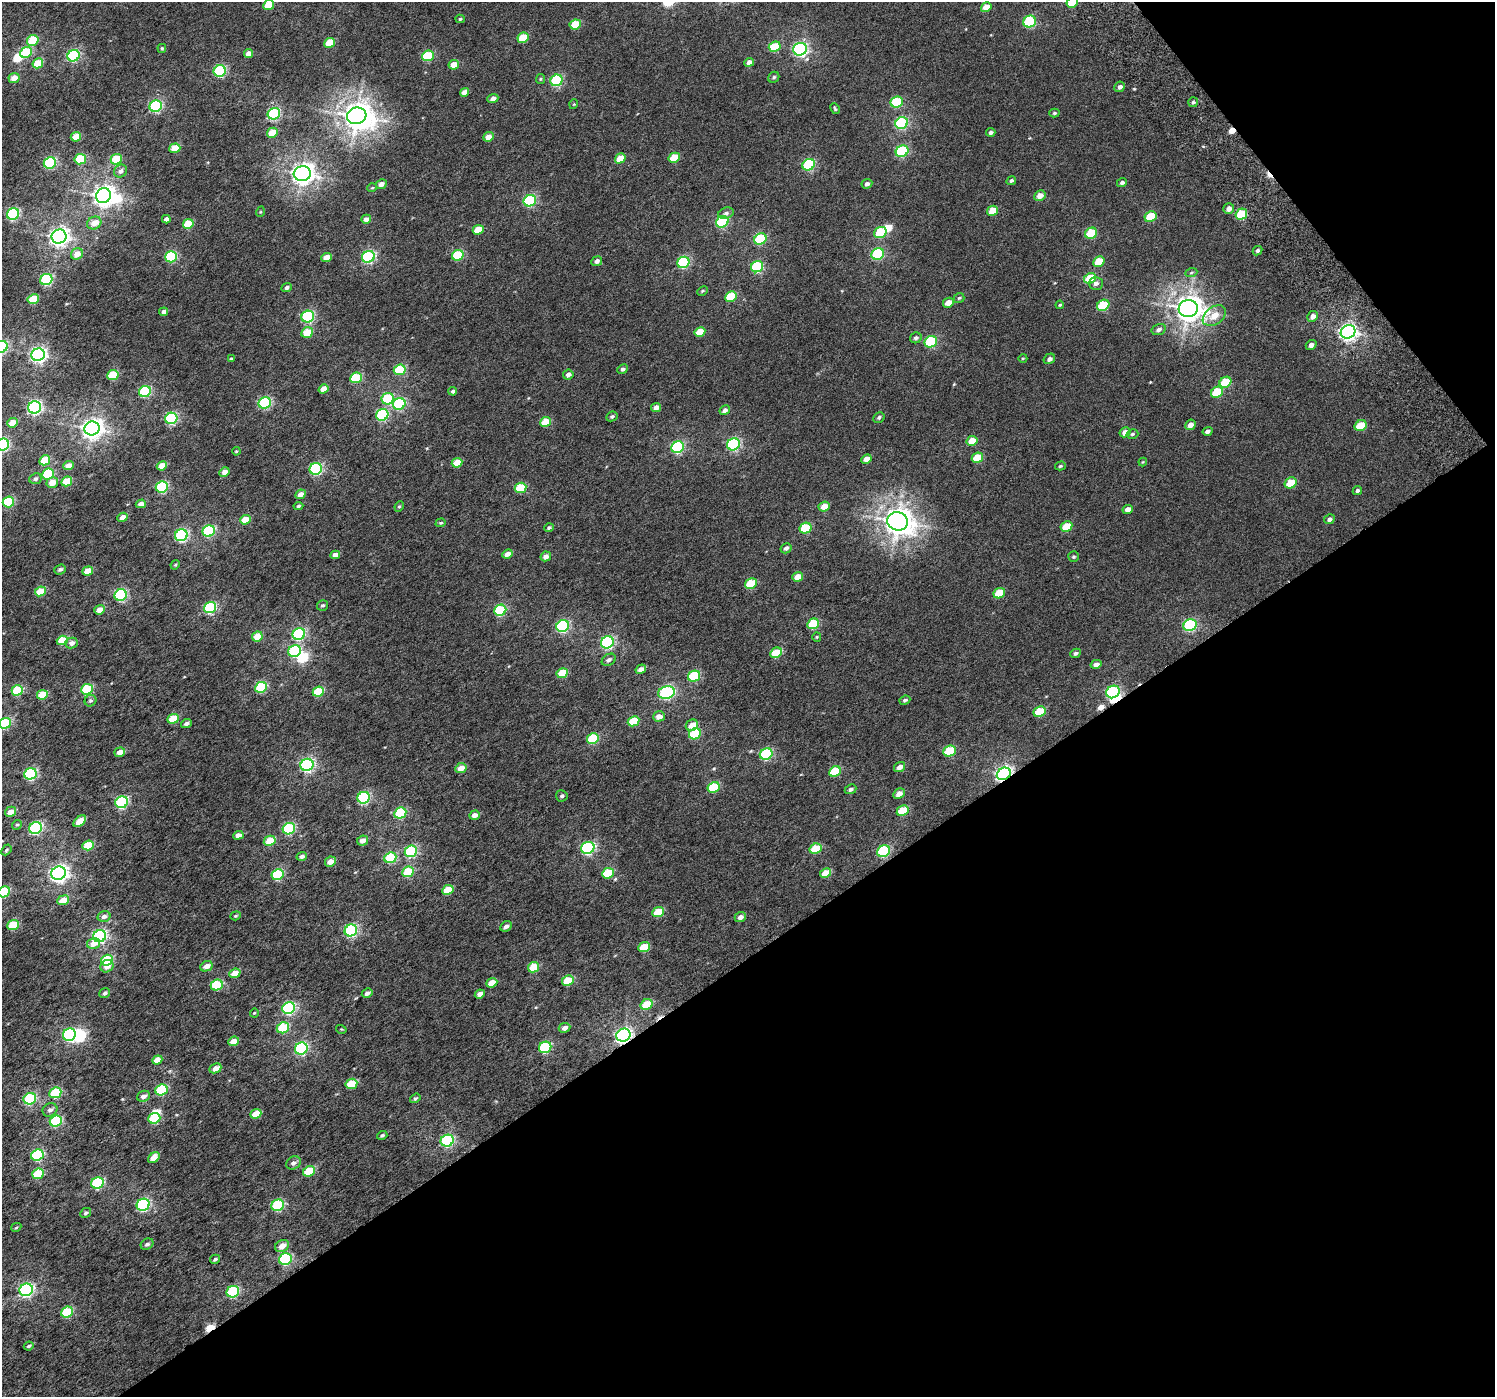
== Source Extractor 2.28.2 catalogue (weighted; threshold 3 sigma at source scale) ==
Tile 12 of 4 x 4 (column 4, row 3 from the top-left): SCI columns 4532-6024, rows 1630-3024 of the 6072 x 5984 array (HDU 1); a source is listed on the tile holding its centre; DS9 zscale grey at full resolution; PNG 1497 x 1399 px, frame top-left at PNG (2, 2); each listed source drawn as its Kron ellipse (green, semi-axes under 4 px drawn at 4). Shown black and unused: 36% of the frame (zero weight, under 3 of 6 exposures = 3% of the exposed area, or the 3 px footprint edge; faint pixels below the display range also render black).
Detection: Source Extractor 2.28.2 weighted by HDU 2 'WHT'; one run over the whole footprint, this tile lists its part. Background 0.00398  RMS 0.0032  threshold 0.013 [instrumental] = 3 sigma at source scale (4.09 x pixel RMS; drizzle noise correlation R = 1.36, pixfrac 0.8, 0.0396/0.0396 arcsec/px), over >= 5 px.
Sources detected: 356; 8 inside a brighter object's white glare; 6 cosmic-ray / hot-pixel residue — neither listed nor drawn; the other 342 listed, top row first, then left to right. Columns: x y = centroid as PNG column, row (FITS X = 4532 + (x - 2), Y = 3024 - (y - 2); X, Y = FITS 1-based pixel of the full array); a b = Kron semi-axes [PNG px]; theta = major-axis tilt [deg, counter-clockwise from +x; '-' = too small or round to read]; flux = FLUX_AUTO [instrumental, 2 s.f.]
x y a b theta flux
1072 2 6 5 - 7.9
269 5 5 5 - 6.9
986 7 5 4 - 4.2
460 19 4 4 - 0.4
1030 22 6 5 - 26
575 24 5 5 - 8.6
523 38 6 5 - 7.3
33 40 6 5 - 8.5
330 43 5 5 - 6.3
775 47 6 5 - 8.7
162 48 4 4 - 0.38
800 49 7 6 - 58
26 52 6 5 - 13
248 53 5 4 - 2
73 56 6 5 - 35
428 56 6 5 - 15
749 62 5 4 - 1.6
38 63 5 5 - 6.8
454 65 5 4 - 3.4
220 71 6 5 - 30
774 77 6 5 - 0.54
14 78 5 5 - 2.7
540 79 5 4 - 0.33
557 80 6 5 - 28
1120 87 5 5 - 0.98
464 92 4 4 - 2.1
493 99 5 4 - 1.6
897 102 6 5 - 18
1193 102 5 5 - 0.5
574 104 5 3 - 0.22
156 106 6 5 - 36
835 109 6 3 -63 0.36
1054 113 5 4 - 0.43
274 114 6 5 - 35
357 116 10 8 17 330
902 123 6 5 - 31
991 132 4 4 - 0.71
272 133 5 5 - 4.8
76 137 5 4 - 3.7
488 137 5 4 - 2.3
175 148 5 5 - 5.5
902 151 6 5 - 26
620 158 5 4 - 4.7
674 158 6 5 - 7.8
80 159 6 5 - 13
116 159 6 5 - 9.9
50 163 6 5 - 30
809 165 6 5 - 27
120 171 7 6 - 1.1
302 174 8 7 - 190
1011 181 5 4 - 0.6
1122 183 5 4 - 0.77
381 184 5 4 - 1.4
867 184 5 4 - 0.92
372 188 5 3 - 0.24
103 196 8 7 - 180
1040 196 6 5 - 2.5
530 201 6 5 - 32
1229 209 5 5 - 1.7
992 211 5 5 - 4.9
260 212 5 3 - 0.26
726 213 8 5 19 0.85
13 214 6 5 - 34
1241 214 6 5 - 13
1151 217 6 5 - 11
166 219 4 4 - 1
366 219 5 4 - 1.5
722 222 6 5 - 28
94 223 7 6 - 3.3
188 224 5 5 - 7.9
478 230 5 4 - 6.2
880 233 6 5 - 15
1091 233 6 5 - 13
59 237 7 7 - 140
760 239 6 5 - 20
1257 251 5 4 - 0.62
77 254 6 5 - 3
878 254 6 5 - 24
458 255 6 5 - 16
171 257 6 5 - 23
326 257 5 4 - 2.9
368 257 6 5 - 34
597 261 5 4 - 1.2
1099 261 6 5 - 6
683 262 6 5 - 28
757 267 6 5 - 24
1191 273 6 4 20 0.41
1090 278 6 5 - 8.8
46 280 6 5 - 27
1096 283 7 6 - 1.1
287 287 5 4 - 0.9
702 291 6 4 27 0.39
731 296 6 5 - 10
959 298 5 5 - 0.42
33 299 6 5 - 8.6
948 303 5 4 - 2.9
1060 305 4 3 - 0.28
1103 305 6 5 - 15
1188 309 9 8 - 300
164 312 4 4 - 1.2
1214 316 13 8 36 3.4
1313 316 6 5 - 1.5
308 317 6 5 - 34
1159 329 7 5 16 0.88
700 332 5 4 - 5.8
1348 332 7 6 - 100
307 333 6 5 - 5.9
916 338 6 5 - 0.75
931 342 6 5 - 25
1311 345 5 4 - 1.2
2 347 6 5 - 33
38 355 7 6 - 84
231 358 4 3 - 0.28
1023 358 4 3 - 0.24
1049 359 6 5 - 0.98
623 369 5 4 - 0.87
400 370 6 5 - 15
113 375 6 5 - 11
568 375 5 5 - 1.4
356 378 6 5 - 15
1225 382 6 5 - 9.3
324 389 5 4 - 3
145 391 6 5 - 23
453 391 4 4 - 0.61
1217 392 6 5 - 13
388 399 6 5 - 17
265 403 6 5 - 32
399 404 6 5 - 25
34 407 6 6 - 55
656 407 5 4 - 1.8
725 410 5 4 - 1.3
382 415 6 5 - 28
612 416 6 4 27 0.56
879 417 6 5 - 0.63
171 418 6 5 - 35
546 422 5 4 - 6.7
12 423 5 4 - 3.7
1190 425 5 5 - 1.8
1361 426 6 5 - 7.4
92 428 7 7 - 180
1208 431 5 4 - 0.98
1125 432 6 4 30 2
1132 434 6 4 16 0.51
972 441 6 4 29 4.1
3 444 6 6 - 37
733 444 6 5 - 41
678 447 6 5 - 35
236 451 4 3 - 0.31
977 458 6 5 - 7.4
866 459 5 4 - 2.2
45 460 5 5 - 7.8
1143 462 4 4 - 0.26
457 463 5 4 - 5.4
68 466 5 4 - 2.4
162 466 5 4 - 3.6
1060 466 5 4 - 0.47
316 469 6 6 - 34
224 472 5 4 - 1.8
48 474 6 5 - 19
35 479 6 5 - 0.69
67 481 5 4 - 6.1
52 483 6 5 - 2.9
1291 483 6 5 - 7.5
162 487 6 5 - 26
520 488 6 5 - 13
1357 491 5 4 - 0.61
301 494 5 4 - 2.2
8 502 6 5 - 18
141 504 5 4 - 1.9
298 506 5 4 - 0.51
399 506 5 4 - 0.42
824 506 6 5 - 3.7
1128 509 5 4 - 1.7
123 517 5 4 - 1.9
1329 519 5 4 - 0.88
245 520 5 4 - 5.1
897 521 10 9 - 320
441 523 5 4 - 0.37
1066 527 6 5 - 6.6
549 528 5 4 - 0.57
805 528 6 5 - 13
209 531 6 5 - 25
181 535 6 6 - 42
786 548 6 5 - 0.9
507 554 5 4 - 1.8
335 555 4 4 - 1.9
546 556 5 4 - 1.8
1074 557 5 5 - 0.47
175 565 5 4 - 0.32
60 569 6 5 - 0.8
88 571 5 4 - 4.8
798 577 5 4 - 3.4
751 584 6 5 - 12
40 591 6 4 25 7.7
999 593 6 5 - 8.7
121 595 6 5 - 36
323 605 6 5 - 0.57
210 608 6 5 - 32
100 610 5 4 - 2.6
500 610 6 5 - 22
813 624 6 5 - 14
1190 625 7 5 30 36
563 626 6 5 - 36
299 634 6 5 - 34
257 637 5 4 - 5.6
817 637 5 4 - 0.32
62 640 5 4 - 8.4
607 642 6 6 - 42
71 643 6 5 - 1.8
295 651 6 5 - 23
776 653 6 5 - 7.6
1076 653 5 4 - 0.62
609 660 7 5 32 0.97
1096 664 5 4 - 1.4
641 669 5 4 - 1.9
562 673 6 5 - 8.6
694 676 6 5 - 17
261 687 6 5 - 18
87 689 6 5 - 16
17 690 6 5 - 15
318 692 6 5 - 12
1113 692 7 6 - 36
667 693 8 6 13 43
42 695 5 4 - 6.7
905 700 5 4 - 0.56
90 701 6 5 - 0.64
1039 712 6 5 - 11
659 716 6 5 - 2.1
173 719 6 4 22 8.4
633 721 6 5 - 10
5 723 6 5 - 22
186 723 5 4 - 0.89
692 725 6 5 - 3.4
695 734 6 5 - 17
593 739 6 5 - 16
949 751 6 5 - 15
120 752 5 4 - 2.5
766 754 6 5 - 27
307 765 6 6 - 61
900 767 6 5 - 2
461 768 6 5 - 3.3
835 771 6 5 - 13
30 774 6 5 - 34
1004 774 7 5 32 95
714 787 6 5 - 15
850 789 6 4 24 0.88
899 794 6 5 - 2.1
562 796 6 5 - 0.68
364 798 6 5 - 36
122 802 6 5 - 34
903 811 6 5 - 9.7
10 812 6 5 - 2.5
400 813 6 5 - 19
475 815 5 4 - 1.7
80 821 7 4 40 4.6
17 825 5 4 - 0.42
36 828 6 6 - 37
289 829 6 5 - 28
238 835 5 4 - 2
363 840 6 5 - 1.9
270 841 6 5 - 5.6
88 845 6 5 - 8.3
588 848 7 6 - 38
816 849 6 5 - 9.6
6 850 6 4 50 0.48
411 851 6 5 - 29
884 851 7 5 30 29
302 856 5 4 - 1.1
390 858 6 5 - 18
330 862 5 5 - 2.3
408 872 6 5 - 12
59 873 7 6 - 120
608 873 6 5 - 12
826 873 6 4 26 5.2
278 875 6 5 - 21
448 890 6 4 26 7
4 892 6 5 - 17
63 900 6 4 22 3.6
658 912 6 5 - 8
104 916 6 5 - 1.1
236 916 5 4 - 0.38
740 917 6 4 22 1.5
13 925 6 5 - 9
506 926 6 5 - 1
351 930 6 5 - 41
100 936 6 6 - 51
94 943 6 5 - 2.4
644 947 6 5 - 7.9
107 960 6 5 - 19
107 966 7 6 - 2
206 966 6 5 - 2.2
534 967 6 5 - 9.1
235 973 6 4 21 3.4
568 980 6 5 - 8.9
492 983 5 4 - 4
217 985 6 5 - 16
105 993 5 5 - 0.75
367 993 5 4 - 1.1
480 994 5 4 - 1.9
647 1004 6 5 - 7.1
289 1008 6 6 - 37
254 1013 4 4 - 0.33
283 1028 6 5 - 12
564 1028 6 5 - 1.4
341 1029 5 3 - 0.26
69 1035 6 6 - 35
623 1035 7 6 - 86
234 1041 6 4 21 3.4
545 1047 6 5 - 25
301 1049 6 6 - 35
157 1060 5 4 - 3.5
215 1068 6 4 25 2.1
351 1084 6 5 - 9.3
161 1090 6 5 - 18
55 1093 6 5 - 14
143 1096 7 5 21 1.3
415 1098 6 4 36 0.52
30 1099 6 5 - 26
50 1110 8 6 30 1.1
256 1114 5 4 - 5.1
154 1118 6 5 - 15
56 1121 6 5 - 20
382 1135 5 4 - 0.57
447 1141 6 6 - 39
37 1155 6 5 - 26
154 1158 6 4 37 2.6
293 1163 8 6 30 1.1
309 1171 6 5 - 11
38 1174 6 5 - 11
97 1183 6 5 - 26
143 1205 6 6 - 40
278 1205 6 5 - 23
86 1213 5 4 - 0.59
16 1227 5 4 - 0.32
147 1244 7 5 32 0.81
282 1246 7 5 28 2.8
215 1259 5 3 - 0.6
285 1259 6 5 - 31
26 1290 7 6 - 62
233 1292 6 5 - 24
67 1312 6 5 - 17
29 1346 5 3 - 0.44
Overlapping masked pixels (flux is a lower limit): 2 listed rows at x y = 1004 774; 623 1035
Isophote crosses this tile's border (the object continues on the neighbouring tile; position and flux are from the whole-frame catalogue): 5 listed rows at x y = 1072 2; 2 347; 3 444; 5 723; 4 892